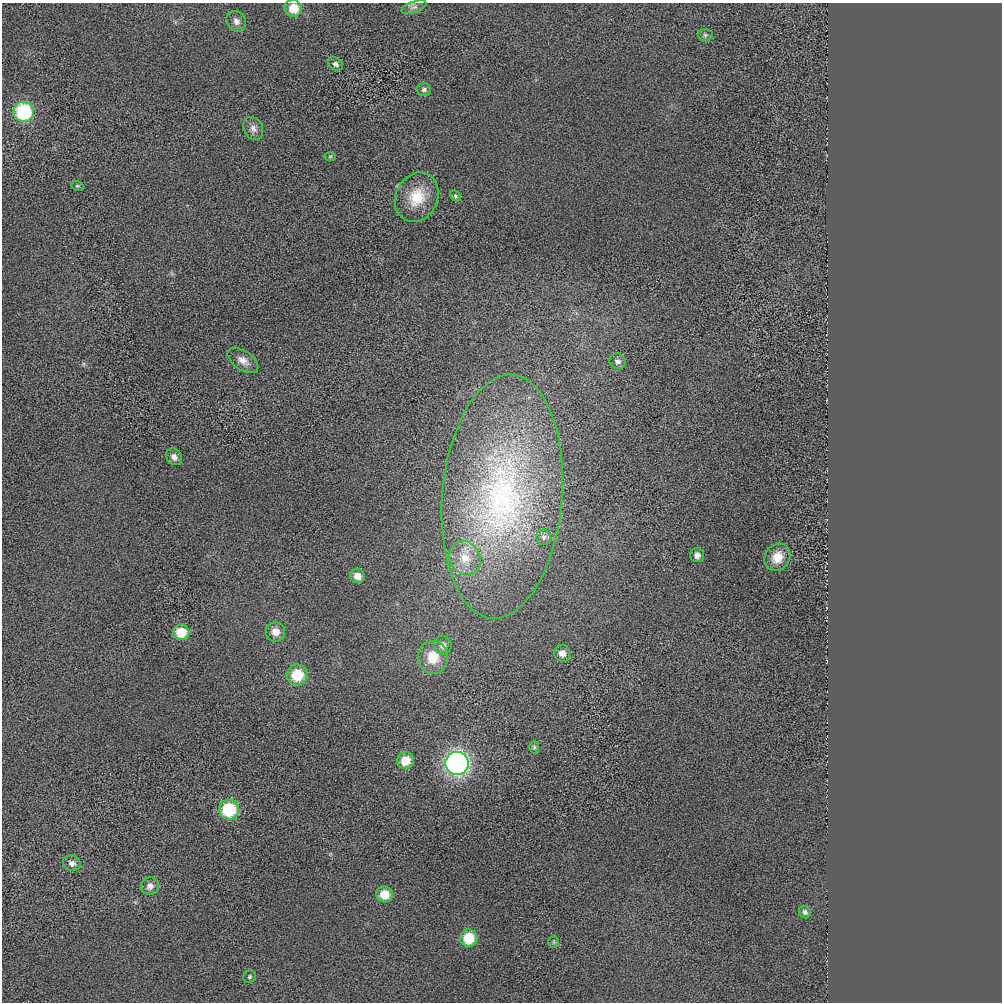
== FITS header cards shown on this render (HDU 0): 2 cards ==
NAXIS1  =                 1000 / length of data axis 1
NAXIS2  =                 1000 / length of data axis 2

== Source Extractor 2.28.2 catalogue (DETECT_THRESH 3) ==
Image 1000 x 1000 px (HDU 0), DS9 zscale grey, 1 PNG px = 1 image px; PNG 1004 x 1004 px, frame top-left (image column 1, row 1000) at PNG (2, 3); each listed source drawn as its Kron ellipse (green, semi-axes under 4 px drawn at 4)
Background 23.4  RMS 480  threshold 1450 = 3 sigma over >= 5 px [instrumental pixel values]
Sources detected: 38; all 38 listed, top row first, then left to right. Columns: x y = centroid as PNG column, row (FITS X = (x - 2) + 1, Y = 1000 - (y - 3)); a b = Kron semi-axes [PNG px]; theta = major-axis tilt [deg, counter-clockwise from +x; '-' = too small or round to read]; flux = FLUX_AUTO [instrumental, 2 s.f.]
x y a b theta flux
414 7 13 5 18 1.4e+05
293 8 8 8 - 5.9e+05
236 21 11 9 -54 1.7e+05
705 35 7 6 - 7.3e+04
336 64 8 6 -34 9.6e+04
424 90 7 6 - 8.9e+04
24 112 10 10 - 2.5e+06
253 129 12 9 -63 1.9e+05
330 156 6 4 1 3.9e+04
77 186 6 4 -19 4.3e+04
455 196 6 4 -44 5.7e+04
417 197 25 21 64 1.1e+06
243 360 17 9 -35 2.8e+05
618 361 8 7 - 1.3e+05
174 457 9 7 -52 1.8e+05
502 496 122 60 85 1.2e+07
544 537 8 7 - 1.0e+05
697 555 7 7 - 1.4e+05
777 557 14 12 59 4.8e+05
465 558 18 15 -63 6.2e+05
357 576 7 7 - 2.5e+05
181 632 8 8 - 8.4e+05
275 632 10 9 - 3.2e+05
443 645 9 8 - 1.9e+05
562 653 8 8 - 2.4e+05
433 657 16 15 - 7.5e+05
297 675 10 10 - 9.8e+05
534 747 6 5 - 5.2e+04
405 761 8 8 - 5.5e+05
457 763 11 11 - 9.6e+06
229 810 10 10 - 1.8e+06
72 863 9 7 -21 1.7e+05
150 886 9 8 - 1.9e+05
384 895 8 8 - 5.6e+05
805 912 6 5 - 9.0e+04
469 938 9 8 - 9.6e+05
554 942 6 5 - 5.3e+04
249 977 6 5 - 5.7e+04